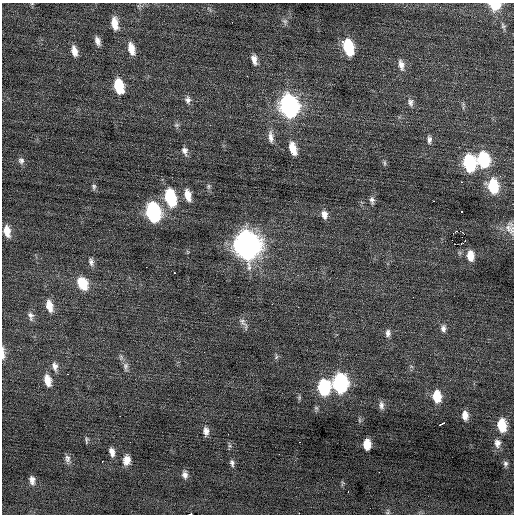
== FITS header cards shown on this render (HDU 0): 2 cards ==
NAXIS1  =                  512 / Axis length
NAXIS2  =                  512 / Axis length

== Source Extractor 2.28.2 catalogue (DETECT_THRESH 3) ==
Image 512 x 512 px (HDU 0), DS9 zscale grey, 1 PNG px = 1 image px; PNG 516 x 516 px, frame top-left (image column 1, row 512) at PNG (2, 3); no overlay
Background 0.0351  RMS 0.91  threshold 2.72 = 3 sigma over >= 5 px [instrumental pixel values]
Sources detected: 93; all 93 listed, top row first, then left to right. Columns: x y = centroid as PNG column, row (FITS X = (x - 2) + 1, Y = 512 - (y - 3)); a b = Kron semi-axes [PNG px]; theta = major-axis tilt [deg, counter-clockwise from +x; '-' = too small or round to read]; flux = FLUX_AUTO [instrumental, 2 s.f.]
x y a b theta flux
495 5 9 7 -12 1800
232 22 2 2 - 190
285 22 9 6 -70 190
115 23 14 7 -82 790
503 26 8 6 -56 130
97 41 11 6 -73 320
343 42 3 2 - 150
348 47 13 8 -73 3600
131 49 13 7 -76 750
74 51 12 6 -77 480
254 59 12 7 -79 400
401 65 15 7 -77 420
247 76 2 2 - 260
119 86 12 7 -77 2400
188 100 10 7 -82 270
410 102 11 8 -78 270
289 106 14 10 -76 18000
177 125 7 5 19 140
271 137 18 7 -85 450
429 140 11 6 -89 220
293 149 14 7 -73 960
185 151 10 7 -75 300
483 160 12 9 -80 4100
21 161 9 8 - 220
384 163 7 5 -83 110
469 163 12 8 -82 5100
461 182 3 2 - 240
208 186 7 6 - 140
493 186 13 9 -79 2600
94 187 8 6 -88 140
188 195 14 7 -75 680
170 197 14 8 -75 4600
372 200 10 6 -87 230
434 201 2 2 - 370
153 212 13 9 -75 9500
461 212 3 2 - 430
324 215 11 7 -78 410
510 229 18 11 -56 540
7 231 13 7 -79 700
456 231 3 2 - 25
460 231 3 2 - 160
455 244 2 2 - 260
461 244 3 2 - 81
247 245 15 11 -78 54000
470 256 12 8 -84 770
91 262 12 7 -73 250
174 273 3 2 - 450
82 283 16 11 -60 1300
272 304 2 2 - 42
49 306 14 8 -77 740
298 307 3 2 - 70
31 316 12 7 -76 300
243 323 18 6 -56 270
443 328 10 7 86 250
388 333 9 6 86 250
3 353 17 4 -88 320
276 357 8 5 66 120
55 366 13 7 -78 340
126 366 14 7 90 300
68 374 2 2 - 140
47 380 13 7 -77 750
340 383 12 9 -87 10000
324 387 12 9 -87 4500
437 396 11 8 -84 1400
299 397 7 5 90 93
381 405 11 7 -84 260
464 411 3 3 - 510
465 415 10 7 87 470
359 420 7 4 -89 97
441 424 6 3 26 640
502 425 12 8 -84 1500
206 431 10 7 -88 340
228 434 2 2 - 220
86 440 9 4 89 120
300 442 3 2 - 110
497 443 11 8 -85 380
367 444 9 6 -87 960
230 446 6 4 -18 87
112 452 10 6 -75 380
279 454 2 2 - 27
67 459 11 8 -79 260
126 460 11 8 82 520
102 462 3 2 - 73
232 463 9 5 -77 170
505 464 8 6 -88 170
379 472 2 2 - 61
185 475 9 6 -84 270
32 480 10 6 -80 320
342 483 9 3 77 87
348 491 3 2 - 60
388 512 8 3 77 92
299 513 2 2 - 260
190 514 3 2 - 2000
At the frame edge (FLAGS 8, measured only in part): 5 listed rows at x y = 495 5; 510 229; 3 353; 299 513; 190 514